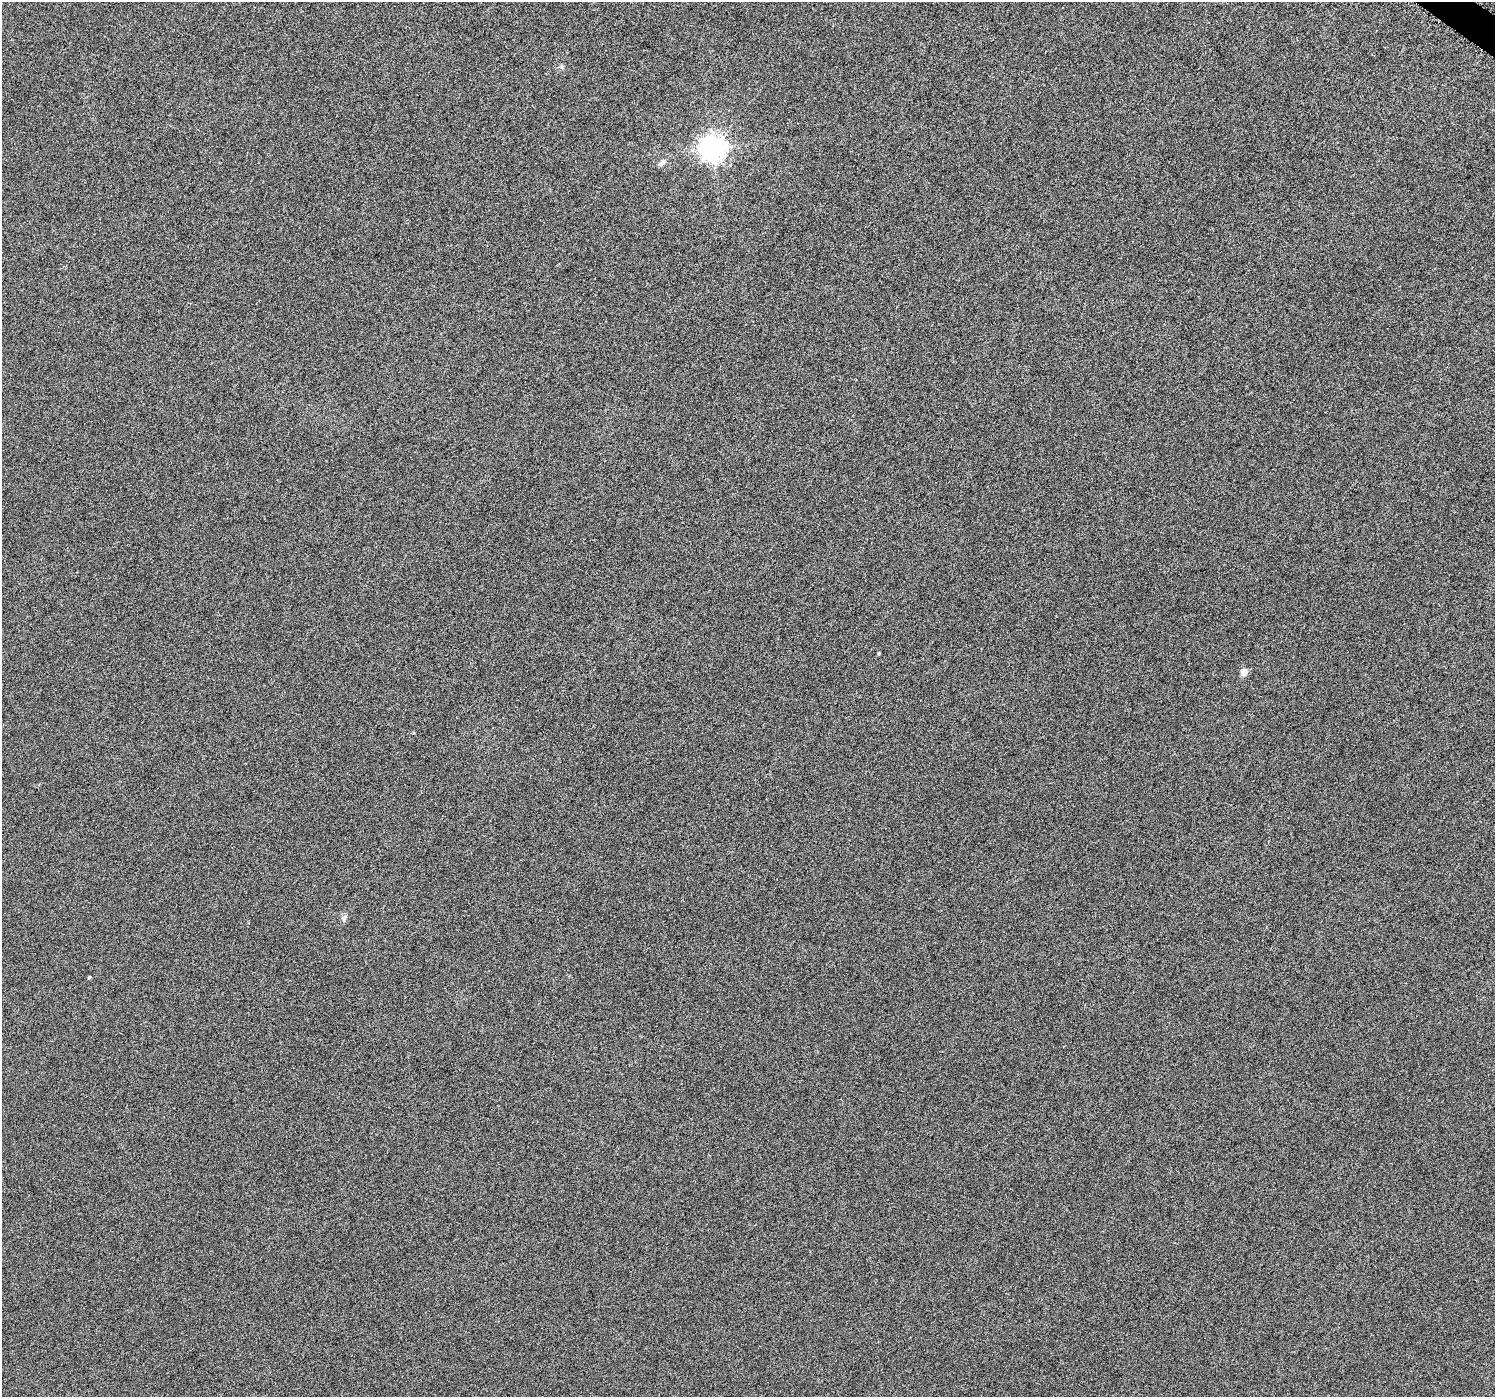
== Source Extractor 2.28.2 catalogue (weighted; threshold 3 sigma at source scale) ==
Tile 10 of 4 x 4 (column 2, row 3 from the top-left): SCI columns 1504-2996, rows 1652-3046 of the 5985 x 6026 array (HDU 1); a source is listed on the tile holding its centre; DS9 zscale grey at full resolution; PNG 1497 x 1399 px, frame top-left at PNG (2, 2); no overlay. Shown black and unused: <1% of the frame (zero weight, under 3 of 6 exposures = <1% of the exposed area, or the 3 px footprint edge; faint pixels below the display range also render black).
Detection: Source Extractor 2.28.2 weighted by HDU 2 'WHT'; one run over the whole footprint, this tile lists its part. Background 0.00113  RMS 0.0038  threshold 0.0154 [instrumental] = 3 sigma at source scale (4.09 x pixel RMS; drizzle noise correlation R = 1.36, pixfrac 0.8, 0.0396/0.0396 arcsec/px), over >= 5 px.
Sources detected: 7; all 7 listed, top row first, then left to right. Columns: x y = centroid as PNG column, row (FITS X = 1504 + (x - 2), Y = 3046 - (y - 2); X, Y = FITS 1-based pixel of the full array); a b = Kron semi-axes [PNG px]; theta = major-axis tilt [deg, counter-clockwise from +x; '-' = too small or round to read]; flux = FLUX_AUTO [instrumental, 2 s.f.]
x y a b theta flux
712 148 8 8 - 320
661 163 10 5 36 1.1
879 654 3 3 - 0.37
1244 672 5 5 - 5.6
413 733 4 3 - 0.29
344 918 9 7 70 1.1
89 977 4 3 - 0.38